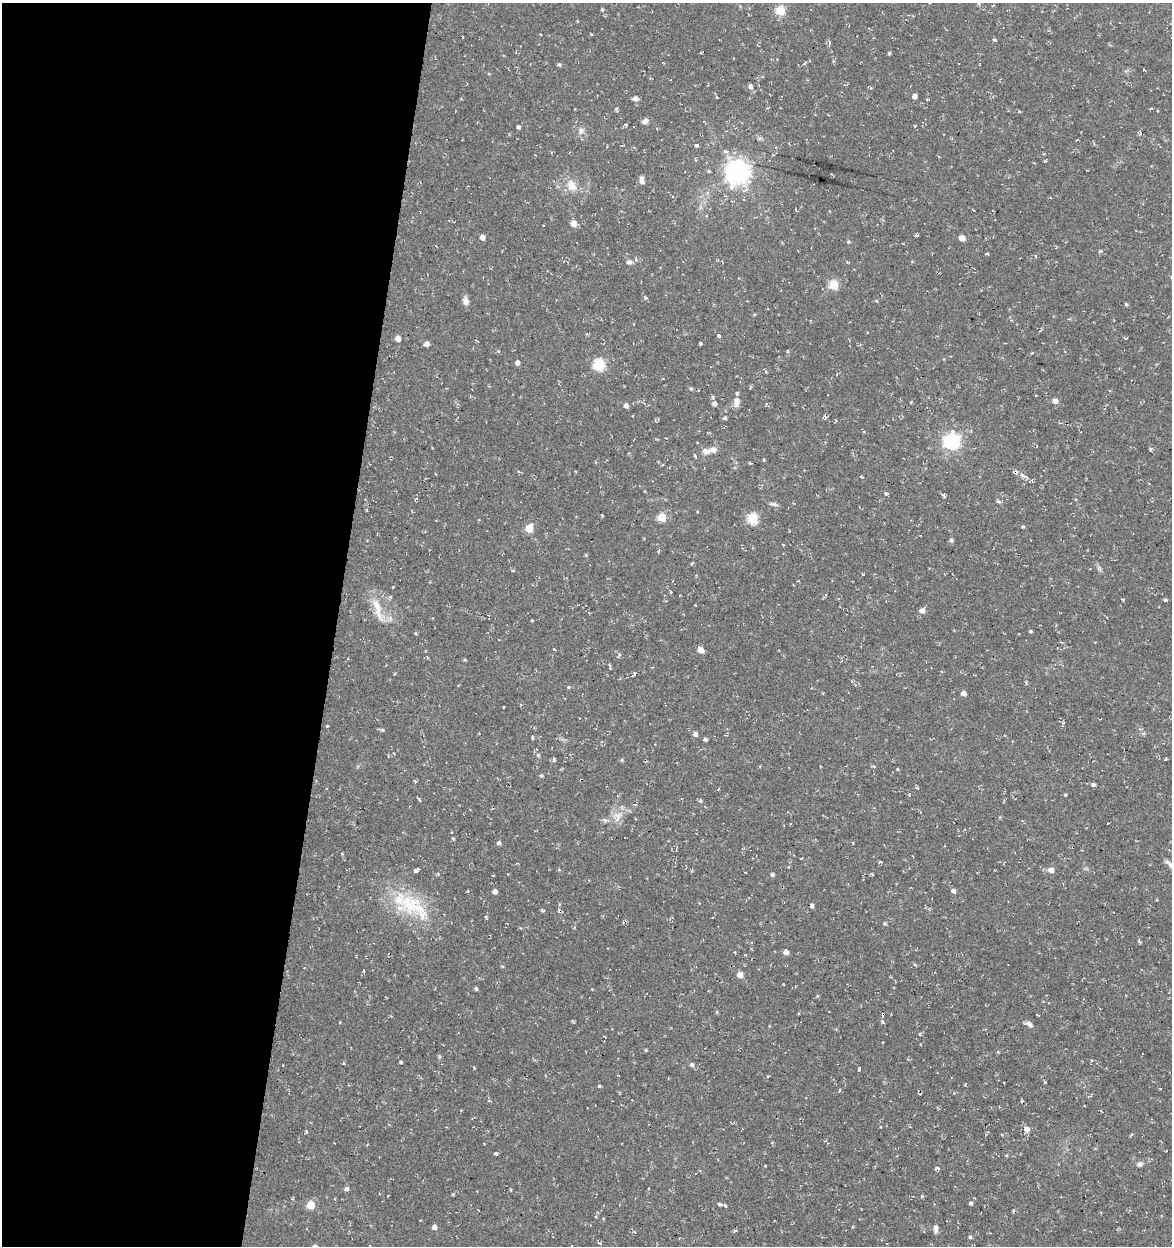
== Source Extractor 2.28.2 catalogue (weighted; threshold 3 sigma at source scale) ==
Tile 5 of 4 x 4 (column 1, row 2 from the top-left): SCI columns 283-1452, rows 2491-3734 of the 5185 x 4991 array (HDU 1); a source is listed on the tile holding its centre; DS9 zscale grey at full resolution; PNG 1174 x 1248 px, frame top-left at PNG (2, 3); no overlay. Shown black and unused: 29% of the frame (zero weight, under 2 of 3 exposures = <1% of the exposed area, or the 3 px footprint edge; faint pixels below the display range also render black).
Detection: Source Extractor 2.28.2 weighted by HDU 2 'WHT'; one run over the whole footprint, this tile lists its part. Background 0.0282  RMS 0.0038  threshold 0.0172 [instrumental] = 3 sigma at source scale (4.5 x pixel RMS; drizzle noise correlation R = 1.50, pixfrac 1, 0.0396/0.0396 arcsec/px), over >= 5 px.
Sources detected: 180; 10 cosmic-ray / hot-pixel residue — not listed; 2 inside a brighter listed object's ellipse — not listed separately; the other 168 listed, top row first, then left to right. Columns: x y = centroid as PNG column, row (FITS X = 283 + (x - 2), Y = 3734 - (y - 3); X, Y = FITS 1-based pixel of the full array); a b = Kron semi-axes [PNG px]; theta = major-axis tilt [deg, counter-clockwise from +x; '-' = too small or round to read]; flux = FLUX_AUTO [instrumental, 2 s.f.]
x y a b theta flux
979 3 5 4 - 0.54
602 10 4 4 - 0.48
780 10 5 5 - 19
591 34 3 2 - 0.37
994 40 5 4 - 0.46
889 53 4 3 - 0.53
559 64 5 4 - 0.61
1143 69 3 3 - 4.6
750 87 6 5 - 1.3
914 96 4 4 - 1.9
717 97 3 2 - 0.61
635 98 5 4 - 1.8
927 99 4 3 - 0.38
1151 109 4 3 - 0.47
1019 111 4 3 - 0.31
645 121 8 6 29 1.3
626 125 3 3 - 1.9
518 127 4 3 - 0.77
581 131 9 7 70 1.5
1140 133 5 4 - 0.68
696 145 4 3 - 2
725 151 6 5 - 0.99
1045 161 3 3 - 0.42
709 171 5 4 - 0.48
737 172 8 8 - 350
642 180 10 5 -84 1.3
571 185 16 11 -63 4.5
573 223 5 5 - 4.1
917 235 6 3 2 0.48
482 237 5 4 - 1.9
962 238 5 4 - 4.1
848 242 5 3 - 0.39
1100 251 5 3 - 0.47
987 253 3 3 - 0.63
629 262 9 6 4 1.3
833 285 5 5 - 19
645 298 5 4 - 0.62
466 301 10 7 -76 2
1126 304 4 4 - 0.51
719 336 3 3 - 3.5
398 338 4 4 - 3.1
700 343 3 3 - 1.3
427 344 5 4 - 1.8
498 351 5 3 - 0.39
787 351 5 3 - 0.35
517 362 4 4 - 1.6
599 365 6 6 - 35
691 388 5 4 - 0.55
1036 396 3 2 - 0.32
1055 401 5 5 - 2
736 402 12 7 83 2.5
714 403 5 4 - 1.6
626 406 5 5 - 1.4
825 415 5 3 - 0.6
725 418 5 4 - 0.59
666 438 2 2 - 0.34
952 441 7 7 - 110
1150 449 6 4 34 0.52
713 450 9 7 8 2
695 456 5 4 - 0.88
764 460 5 3 - 0.34
1015 472 4 3 - 3.2
1022 475 8 4 -36 1.2
861 476 4 2 - 0.31
886 493 4 3 - 1.8
943 495 6 4 -50 0.64
416 499 5 3 - 0.35
998 501 9 3 -29 0.59
774 504 11 4 -15 0.98
366 510 3 3 - 0.5
602 515 3 2 - 0.39
662 517 5 5 - 14
753 519 6 5 - 26
1023 526 4 4 - 0.45
529 528 5 5 - 10
951 540 5 4 - 0.83
586 555 4 4 - 0.34
513 570 5 3 - 0.34
863 575 3 2 - 0.56
1123 599 3 3 - 0.71
1165 600 4 4 - 0.58
695 605 3 3 - 0.57
377 609 41 8 -73 6
922 610 6 5 - 1.7
532 620 3 3 - 0.9
1031 631 4 3 - 0.49
416 633 4 3 - 0.42
554 649 3 3 - 0.74
700 650 5 5 - 3.3
465 660 5 3 - 0.38
610 666 8 2 -75 0.48
568 687 5 4 - 0.43
963 693 5 4 - 1.9
504 707 3 2 - 0.32
1063 723 5 3 - 0.5
382 730 5 4 - 0.54
695 734 5 4 - 1.5
532 738 4 3 - 0.72
705 739 4 3 - 0.74
1012 741 3 2 - 0.41
538 755 4 4 - 0.63
553 759 7 3 -89 0.58
1166 759 3 3 - 1
874 766 5 3 - 0.42
898 769 3 3 - 0.88
541 775 5 3 - 0.44
415 781 3 3 - 1.2
1093 785 5 4 - 0.84
1065 795 4 3 - 0.43
700 801 6 4 -84 0.5
618 816 18 8 70 3.6
605 820 7 5 -9 0.96
1108 823 3 2 - 0.52
499 843 4 4 - 1
852 843 4 2 - 0.35
1170 864 16 6 -44 1.7
559 870 5 3 - 0.37
1051 870 5 5 - 2.4
416 871 4 3 - 6.7
772 874 4 4 - 0.73
493 875 3 2 - 0.35
953 891 5 4 - 1.3
495 892 4 4 - 1.6
412 905 46 25 -30 23
812 906 4 4 - 1.3
542 911 4 3 - 0.63
486 917 5 3 - 0.64
885 923 5 4 - 0.49
1140 942 5 4 - 0.44
786 952 5 4 - 2.1
746 955 3 3 - 0.31
915 965 5 3 - 0.41
363 970 3 3 - 1.2
740 975 5 4 - 3.7
783 984 3 2 - 0.34
476 989 5 4 - 0.6
883 1014 4 3 - 1.2
882 1021 5 4 - 0.5
1029 1024 9 6 -38 1.4
769 1026 3 3 - 0.31
646 1050 4 4 - 0.4
401 1062 3 3 - 5.9
692 1064 5 5 - 0.99
859 1069 4 3 - 0.9
1045 1082 3 3 - 0.57
965 1084 3 3 - 0.31
599 1086 4 3 - 0.48
839 1091 3 3 - 1
1027 1129 6 6 - 2
306 1132 6 4 51 0.55
1132 1134 5 3 - 0.41
496 1153 4 3 - 1
1006 1155 4 3 - 0.34
1139 1164 9 6 22 1.1
765 1166 3 3 - 0.87
937 1169 4 4 - 3.3
346 1189 5 5 - 1.1
511 1189 4 3 - 0.42
453 1194 5 3 - 0.36
971 1203 5 4 - 0.85
720 1204 4 3 - 2.2
311 1205 5 5 - 11
725 1205 4 3 - 0.81
420 1220 2 2 - 0.31
434 1227 4 4 - 1.9
936 1228 10 5 88 1.4
734 1231 5 3 - 0.49
970 1237 4 4 - 0.56
Overlapping masked pixels (flux is a lower limit): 3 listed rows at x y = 1015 472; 883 1014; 937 1169
Isophote crosses this tile's border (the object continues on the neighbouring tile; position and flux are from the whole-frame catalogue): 2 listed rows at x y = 979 3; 1170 864